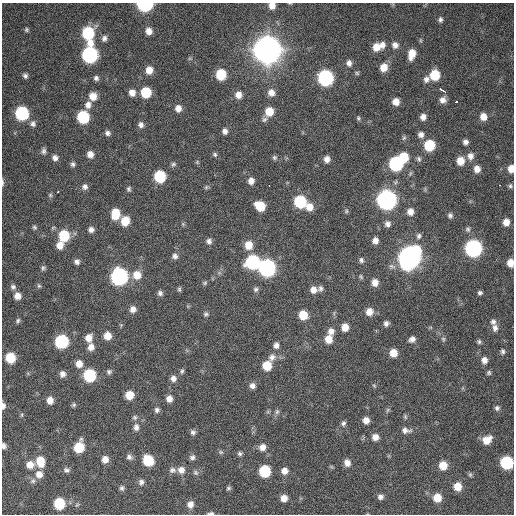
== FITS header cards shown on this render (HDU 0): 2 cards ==
NAXIS1  =                  512 / Axis length
NAXIS2  =                  512 / Axis length

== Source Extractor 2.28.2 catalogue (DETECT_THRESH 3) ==
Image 512 x 512 px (HDU 0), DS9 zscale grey, 1 PNG px = 1 image px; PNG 516 x 516 px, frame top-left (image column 1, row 512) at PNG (2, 3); no overlay
Background 169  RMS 13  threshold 39.7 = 3 sigma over >= 5 px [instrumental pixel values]
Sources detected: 207; all 207 listed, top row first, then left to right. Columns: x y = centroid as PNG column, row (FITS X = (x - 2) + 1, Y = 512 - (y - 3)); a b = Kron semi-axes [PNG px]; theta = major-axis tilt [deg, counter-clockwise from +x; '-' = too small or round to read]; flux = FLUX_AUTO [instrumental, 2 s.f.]
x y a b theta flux
145 5 8 6 -1 1.5e+05
272 6 6 6 - 6.6e+03
440 20 6 5 - 2.2e+03
26 30 7 6 - 1.7e+03
149 31 8 7 - 6.4e+03
88 34 12 8 -80 6.4e+04
104 38 8 6 72 3.1e+03
420 40 6 3 -71 1.0e+03
382 45 8 8 - 5.1e+03
395 45 8 7 - 4.5e+03
376 47 8 8 - 1.1e+04
267 50 10 10 - 2.2e+06
412 54 10 6 76 1.2e+04
90 55 9 8 - 2.0e+05
349 63 8 7 - 3.8e+03
384 67 8 7 - 1.0e+04
149 70 8 7 - 9.3e+03
357 73 5 5 - 1.3e+03
221 74 8 7 - 3.2e+04
435 75 8 7 - 2.8e+04
25 76 6 6 - 2.4e+03
96 78 6 6 - 2.7e+03
325 78 9 8 - 1.9e+05
426 79 8 8 - 3.8e+03
442 90 6 3 -32 8.6e+03
146 92 7 7 - 3.3e+04
132 93 7 7 - 6.5e+03
271 93 9 8 - 6.1e+03
238 95 8 8 - 6.5e+03
93 96 8 7 - 1.0e+04
443 100 8 7 - 4.7e+03
396 102 6 6 - 7.3e+03
456 102 3 3 - 3.5e+03
88 105 9 7 77 5.5e+03
178 108 8 7 - 5.8e+03
269 111 8 7 - 1.6e+04
22 113 8 8 - 1.0e+05
83 117 8 7 - 6.3e+04
423 117 7 6 - 4.5e+03
483 117 8 7 - 7.7e+03
358 118 6 5 - 1.3e+03
264 119 8 7 - 2.3e+03
33 124 8 7 - 3.3e+03
141 125 8 7 - 3.4e+03
225 131 7 6 - 3.4e+03
108 133 7 6 - 2.9e+03
421 135 8 8 - 4.1e+03
404 138 7 5 67 1.6e+03
465 142 5 5 - 3.3e+03
429 145 8 7 - 3.6e+04
44 151 8 6 89 2.6e+03
90 154 7 7 - 5.8e+03
215 155 6 6 - 1.8e+03
470 156 9 8 - 5.5e+03
274 157 7 6 - 1.8e+03
404 157 8 7 - 2.4e+04
55 158 7 7 - 3.7e+03
327 159 6 6 - 5.1e+03
419 159 8 6 -66 2.0e+03
460 161 8 7 - 1.1e+04
197 162 6 4 -48 1.1e+03
73 164 7 6 - 2.3e+03
173 164 7 6 - 2.0e+03
396 164 8 8 - 1.1e+05
477 169 8 7 - 6.1e+03
511 169 7 5 86 8.2e+03
160 176 8 7 - 5.3e+04
251 181 7 7 - 5.2e+03
2 183 10 3 -90 1.7e+03
269 185 3 2 - 2.3e+03
500 185 3 2 - 7.2e+03
510 186 6 5 - 1.7e+03
85 187 7 7 - 3.4e+03
206 187 6 5 - 1.4e+03
129 189 6 5 - 1.9e+03
58 192 3 3 - 4.5e+03
50 195 6 6 - 1.5e+03
386 200 9 9 - 5.1e+05
300 202 8 8 - 6.4e+04
260 206 8 7 - 2.3e+04
309 207 9 8 - 8.3e+03
346 211 6 5 - 1.4e+03
410 212 7 7 - 6.1e+03
115 214 9 7 83 2.0e+04
450 215 6 5 - 2.3e+03
125 221 9 7 74 1.6e+04
506 222 7 6 - 7.1e+03
183 224 5 5 - 1.1e+03
387 224 8 7 - 3.6e+03
34 227 7 6 - 1.7e+03
468 229 8 7 - 2.3e+03
91 230 6 6 - 3.7e+03
64 236 8 8 - 3.7e+04
419 236 8 6 67 2.4e+03
375 240 7 6 - 4.7e+03
209 241 7 6 - 3.2e+03
60 245 8 7 - 8.5e+03
248 245 9 8 - 1.2e+04
473 248 9 8 - 2.7e+05
175 256 7 7 - 3.2e+03
409 258 11 9 59 8.9e+05
361 260 7 6 - 2.4e+03
77 262 6 6 - 3.1e+03
253 262 9 8 - 1.1e+05
510 263 7 6 - 9.0e+03
43 268 7 5 76 1.8e+03
267 268 9 8 - 2.8e+05
137 275 10 9 - 1.1e+04
119 277 9 8 - 2.6e+05
361 277 7 4 -63 1.3e+03
205 283 6 5 - 1.4e+03
375 283 7 6 - 7.1e+03
39 286 6 5 - 1.5e+03
13 287 8 7 - 2.9e+03
320 288 7 6 - 2.7e+03
179 289 6 4 -77 1.5e+03
256 289 7 6 - 2.1e+03
313 290 8 8 - 5.9e+03
160 293 6 6 - 2.7e+03
480 293 5 5 - 2.0e+03
17 296 7 7 - 6.6e+03
133 309 7 7 - 4.9e+03
369 312 8 7 - 8.2e+03
206 314 6 6 - 1.8e+03
303 315 8 7 - 1.8e+04
18 321 7 4 60 1.8e+03
493 322 8 7 - 2.9e+03
386 323 6 5 - 3.0e+03
345 327 7 6 - 9.3e+03
495 328 10 7 89 4.7e+03
331 331 8 7 - 5.0e+03
107 336 7 7 - 1.0e+04
88 338 9 8 - 7.0e+03
328 339 8 7 - 1.0e+04
412 339 7 6 - 3.9e+03
443 339 6 5 - 1.5e+03
62 341 8 8 - 9.8e+04
479 342 6 5 - 1.8e+03
276 345 8 6 90 3.7e+03
91 347 9 7 77 6.1e+03
503 351 8 5 -90 2.2e+03
393 353 7 7 - 1.1e+04
272 357 10 9 - 5.6e+03
10 358 7 7 - 2.8e+04
484 360 8 7 - 5.4e+03
79 364 8 7 - 7.6e+03
267 366 8 7 - 1.9e+04
182 371 7 5 77 1.8e+03
109 372 7 6 - 2.2e+03
489 373 6 6 - 1.7e+03
62 374 7 6 - 4.2e+03
89 375 8 8 - 6.7e+04
173 378 8 7 - 4.4e+03
374 385 6 4 -3 1.1e+03
252 386 7 7 - 3.9e+03
129 395 7 7 - 1.4e+04
169 399 7 7 - 5.7e+03
50 400 7 6 - 7.0e+03
74 405 6 5 - 1.5e+03
3 406 7 4 86 3.1e+03
497 408 6 6 - 2.4e+03
157 410 7 7 - 2.6e+03
277 412 8 6 87 2.2e+03
22 415 7 3 82 1.2e+03
135 417 7 6 - 2.0e+03
405 417 7 5 -71 1.3e+03
366 420 6 6 - 5.9e+03
343 423 7 6 - 2.2e+03
136 427 9 7 90 4.1e+03
406 430 11 7 -5 4.5e+03
193 432 7 6 - 2.6e+03
375 437 7 7 - 5.9e+03
487 440 9 8 - 1.1e+04
3 446 5 4 - 2.7e+03
79 447 9 7 69 2.6e+04
262 447 9 8 - 5.9e+03
221 452 7 5 -20 1.6e+03
240 454 6 5 - 1.9e+03
129 457 8 7 - 2.9e+03
192 457 7 7 - 2.7e+03
105 459 7 7 - 6.3e+03
148 460 8 7 - 3.5e+04
40 461 10 8 -82 1.8e+04
507 462 8 8 - 7.5e+04
347 463 7 6 - 6.0e+03
30 465 8 8 - 7.9e+03
443 465 7 7 - 1.4e+04
66 470 8 6 -22 2.5e+03
172 470 9 7 -6 3.2e+03
181 470 8 8 - 6.1e+03
265 471 8 7 - 4.8e+04
284 471 8 7 - 6.1e+03
196 473 8 7 - 2.3e+03
39 474 9 9 - 6.9e+03
470 475 6 5 - 1.4e+03
33 481 7 6 - 2.1e+03
141 482 7 6 - 2.9e+03
457 486 8 7 - 1.1e+04
122 488 7 6 - 2.2e+03
228 488 6 5 - 1.6e+03
380 497 7 6 - 3.2e+03
284 498 7 7 - 7.2e+03
437 498 8 7 - 1.3e+04
59 503 8 7 - 4.0e+04
190 504 8 7 - 5.5e+03
77 505 6 3 19 1.1e+03
210 513 7 3 4 2.1e+03
At the frame edge (FLAGS 8, measured only in part): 9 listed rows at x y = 145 5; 272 6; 511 169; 2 183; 510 263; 3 406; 3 446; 507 462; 210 513